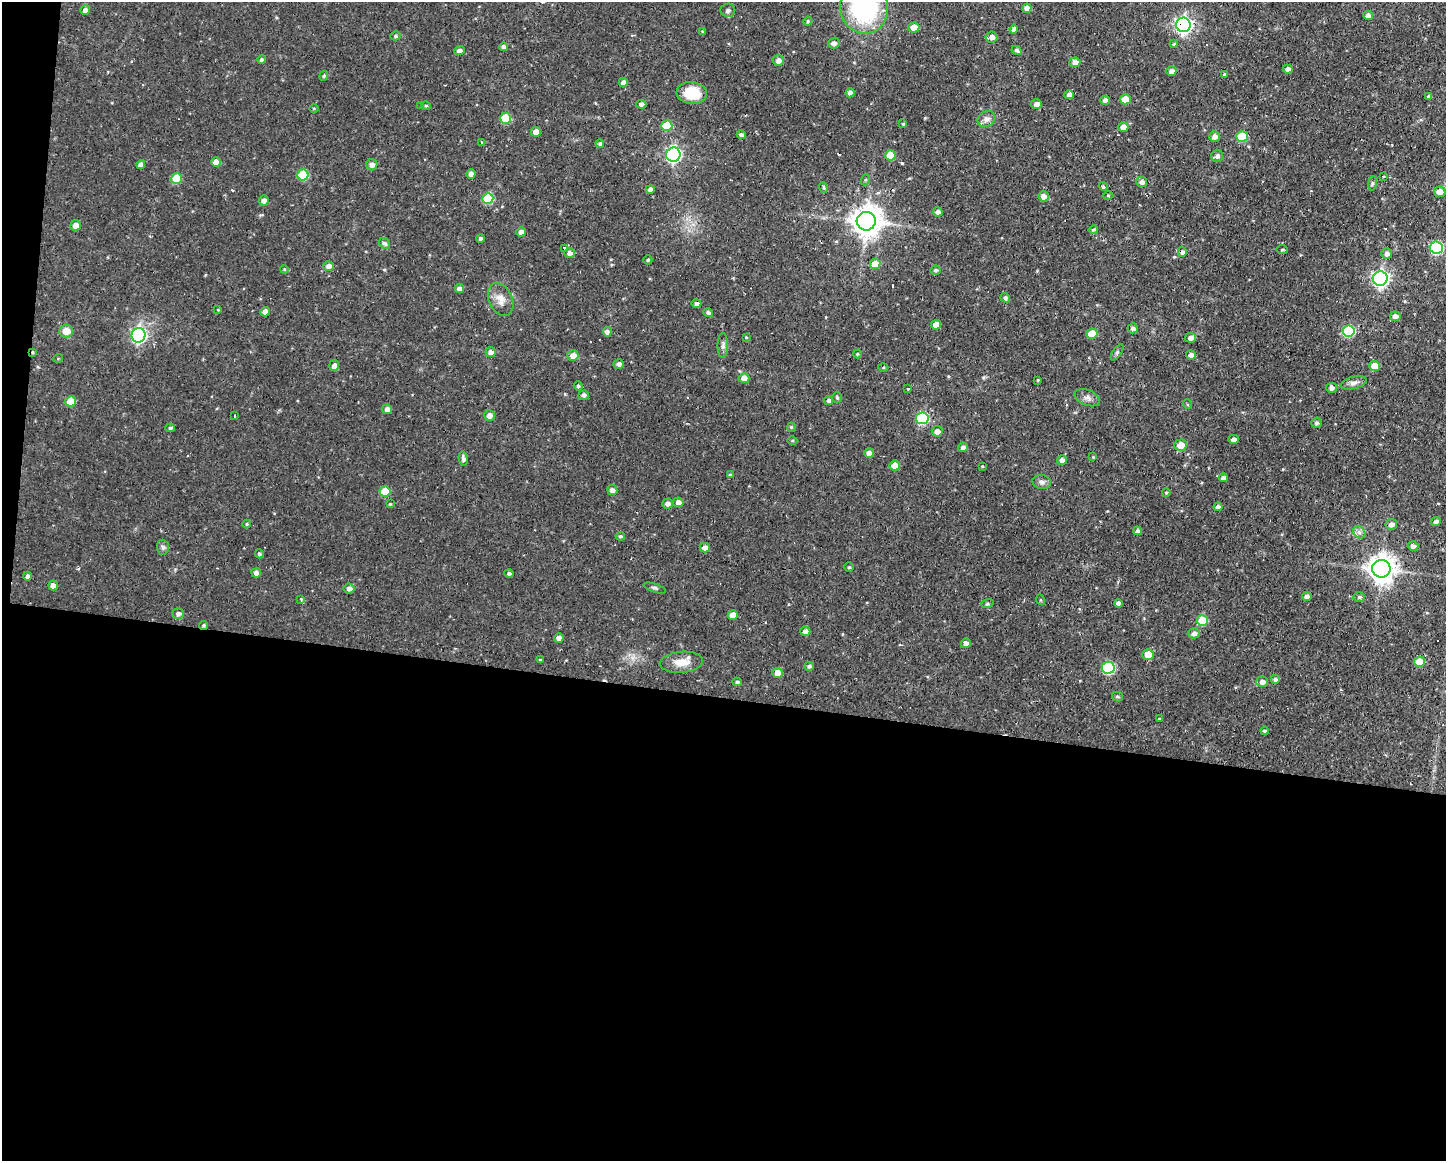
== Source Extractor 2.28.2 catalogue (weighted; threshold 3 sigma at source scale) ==
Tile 10 of 3 x 4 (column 1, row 4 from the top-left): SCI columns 107-1550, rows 1-1159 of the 4658 x 4636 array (HDU 1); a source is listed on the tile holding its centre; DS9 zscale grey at full resolution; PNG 1448 x 1163 px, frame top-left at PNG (2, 2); each listed source drawn as its Kron ellipse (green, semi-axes under 4 px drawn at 4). Shown black and unused: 41% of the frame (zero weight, under 2 of 3 exposures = <1% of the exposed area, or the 3 px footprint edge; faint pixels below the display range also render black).
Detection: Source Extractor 2.28.2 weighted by HDU 2 'WHT'; one run over the whole footprint, this tile lists its part. Background 0.108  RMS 0.0061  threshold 0.0276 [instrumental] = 3 sigma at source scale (4.5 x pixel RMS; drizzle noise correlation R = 1.50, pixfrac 1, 0.05/0.05 arcsec/px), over >= 5 px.
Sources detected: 211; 9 cosmic-ray / hot-pixel residue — neither listed nor drawn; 1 inside a brighter listed object's ellipse — not listed separately; the other 201 listed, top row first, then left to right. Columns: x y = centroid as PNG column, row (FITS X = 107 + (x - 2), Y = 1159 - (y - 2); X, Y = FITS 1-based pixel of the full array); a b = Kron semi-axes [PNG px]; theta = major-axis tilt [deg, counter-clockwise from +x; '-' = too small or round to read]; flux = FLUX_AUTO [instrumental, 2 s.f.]
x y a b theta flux
864 8 25 24 - 86
1027 8 4 4 - 3.4
85 10 5 4 - 2.8
728 10 7 7 - 2.1
1368 15 4 4 - 2.9
808 21 4 4 - 1
1183 25 7 7 - 220
914 27 5 5 - 7.3
1014 29 4 4 - 2.3
702 32 3 3 - 0.79
396 36 5 4 - 1
992 37 6 5 - 3.1
834 43 6 5 - 2.5
1174 43 3 3 - 2
504 47 4 4 - 2
1017 50 5 4 - 1.5
459 51 5 4 - 2.3
262 60 4 4 - 1.6
778 60 5 5 - 3
1075 62 5 4 - 3.6
1288 69 5 4 - 2.6
1171 71 5 5 - 3.4
1224 74 4 4 - 1.2
324 76 5 4 - 0.89
624 82 5 5 - 3
692 93 15 11 -6 17
850 93 4 4 - 2.7
1069 95 4 4 - 2.5
1429 96 4 3 - 1.6
1125 99 5 5 - 9.3
1105 100 5 4 - 2.9
641 104 5 4 - 2.6
1036 104 5 5 - 2.8
421 106 3 3 - 2.6
426 106 5 4 - 0.73
314 108 5 3 - 0.57
506 118 5 5 - 20
986 119 9 7 32 2.6
903 124 4 4 - 0.61
667 126 5 5 - 17
1123 127 5 5 - 4.6
536 132 5 4 - 5.2
741 135 4 4 - 1.7
1214 136 5 5 - 2.8
1242 136 5 5 - 23
481 142 3 2 - 0.48
600 144 4 4 - 1.1
673 155 7 7 - 150
890 155 5 5 - 12
1217 156 6 6 - 2.4
216 162 5 4 - 5.2
141 164 4 4 - 3
372 165 6 5 - 3.2
471 174 4 4 - 2.6
303 175 5 5 - 26
1383 176 4 2 - 0.44
176 179 5 5 - 16
865 180 5 3 - 0.65
1142 182 5 5 - 2.6
1372 183 7 4 81 0.92
1103 186 4 3 - 0.92
824 187 5 4 - 0.95
650 189 4 4 - 2.2
1440 192 6 5 - 4.9
1108 195 5 3 - 0.67
1043 196 5 5 - 3
488 198 5 5 - 26
264 200 5 5 - 2.6
938 212 5 4 - 2.4
866 221 9 9 - 910
76 225 5 5 - 5
1093 230 4 4 - 1.1
521 232 5 4 - 2.6
480 239 4 4 - 1.5
384 243 6 5 - 1.4
564 248 3 3 - 18
1436 248 6 6 - 69
1282 250 6 3 -7 0.69
1182 252 5 4 - 1.7
569 253 5 5 - 2.8
1387 254 5 5 - 2.3
648 260 4 4 - 0.87
875 264 5 5 - 8
328 266 5 5 - 3
284 269 4 3 - 0.52
935 270 5 5 - 1.1
1380 279 7 7 - 200
459 288 4 4 - 2.5
1005 298 5 4 - 1.6
501 300 17 11 -67 6.3
696 303 5 4 - 2.4
218 310 4 3 - 0.5
265 312 4 4 - 3.6
708 313 5 4 - 1.6
1395 316 5 4 - 2.6
936 325 5 4 - 5.4
1133 328 5 5 - 1.8
66 331 7 6 - 6.5
1348 331 6 5 - 42
607 332 5 4 - 2.5
1092 334 5 5 - 12
138 335 7 7 - 130
746 337 4 3 - 0.5
1191 338 5 5 - 2.8
723 345 12 5 -90 2
33 352 4 3 - 0.81
491 352 5 5 - 2.8
1117 352 9 3 56 1
857 354 4 4 - 0.67
1191 355 5 4 - 2.6
573 356 5 5 - 4.2
58 358 5 3 - 0.49
619 364 5 5 - 1.9
334 365 5 5 - 3.3
1375 366 5 5 - 8
883 368 5 3 - 0.72
744 378 5 5 - 4.7
1038 380 3 3 - 0.54
1354 383 13 6 15 2.7
578 386 5 4 - 0.92
908 388 3 2 - 0.72
1331 388 5 5 - 2.3
584 395 5 4 - 1.4
837 397 5 4 - 0.86
1087 398 13 7 -23 2.9
828 400 4 4 - 1.5
71 401 5 5 - 14
1187 404 5 3 - 0.69
387 409 5 5 - 2.7
489 415 5 5 - 3.1
234 416 3 2 - 0.75
922 418 6 6 - 51
1317 423 5 5 - 1.6
791 427 5 4 - 0.73
170 428 5 4 - 1
937 431 5 5 - 3
1234 439 5 4 - 2.2
792 440 5 3 - 0.62
1181 445 6 5 - 8
963 447 5 4 - 2.2
869 453 5 4 - 3.1
1093 457 4 4 - 0.52
463 459 7 4 -81 2.2
1062 460 5 5 - 2.7
895 466 5 5 - 6.7
982 466 4 3 - 0.47
730 475 4 3 - 0.98
1223 478 4 4 - 2.1
1042 482 9 7 -10 2.2
612 490 5 5 - 2.6
385 491 5 5 - 14
1166 493 4 4 - 0.73
678 502 5 5 - 3
667 503 5 5 - 2.5
390 504 3 3 - 0.54
1218 507 4 4 - 2.3
1436 522 5 4 - 2.4
247 524 4 4 - 0.74
1391 524 5 5 - 3
1138 531 4 4 - 1.6
1359 532 7 5 -45 1.8
620 536 5 4 - 1
1413 546 5 5 - 2.6
163 547 7 6 - 1.5
705 548 5 5 - 3.3
259 554 4 4 - 1
849 567 4 4 - 0.77
1381 569 9 9 - 710
256 573 5 4 - 2.6
509 573 4 4 - 1.3
27 576 4 4 - 1.9
53 586 5 5 - 3
349 588 5 5 - 2.5
655 588 12 3 -18 1.2
1307 596 4 4 - 2.6
1359 597 6 5 - 1.3
301 599 4 4 - 0.64
1041 600 5 3 - 0.54
987 604 6 4 18 0.84
1118 604 4 4 - 2.5
178 613 6 5 - 1.8
733 615 5 4 - 5.8
1202 621 5 5 - 18
203 625 4 4 - 1
805 631 5 4 - 2.7
1194 633 6 5 - 2.6
559 638 4 4 - 2.6
966 643 5 4 - 2.5
1148 655 5 5 - 7.8
540 659 4 3 - 0.64
682 662 21 10 5 8.5
1419 662 5 5 - 12
809 666 4 4 - 1.5
1108 668 6 6 - 56
778 673 5 5 - 5.4
1275 679 4 4 - 1.7
737 682 4 4 - 1.2
1262 682 6 5 - 2.9
1117 697 5 4 - 0.96
1159 719 3 3 - 1.2
1264 731 4 4 - 1.2
Overlapping masked pixels (flux is a lower limit): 4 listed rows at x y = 1183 25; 866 221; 33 352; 203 625
Isophote crosses this tile's border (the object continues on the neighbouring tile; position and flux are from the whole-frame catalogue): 1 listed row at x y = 864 8